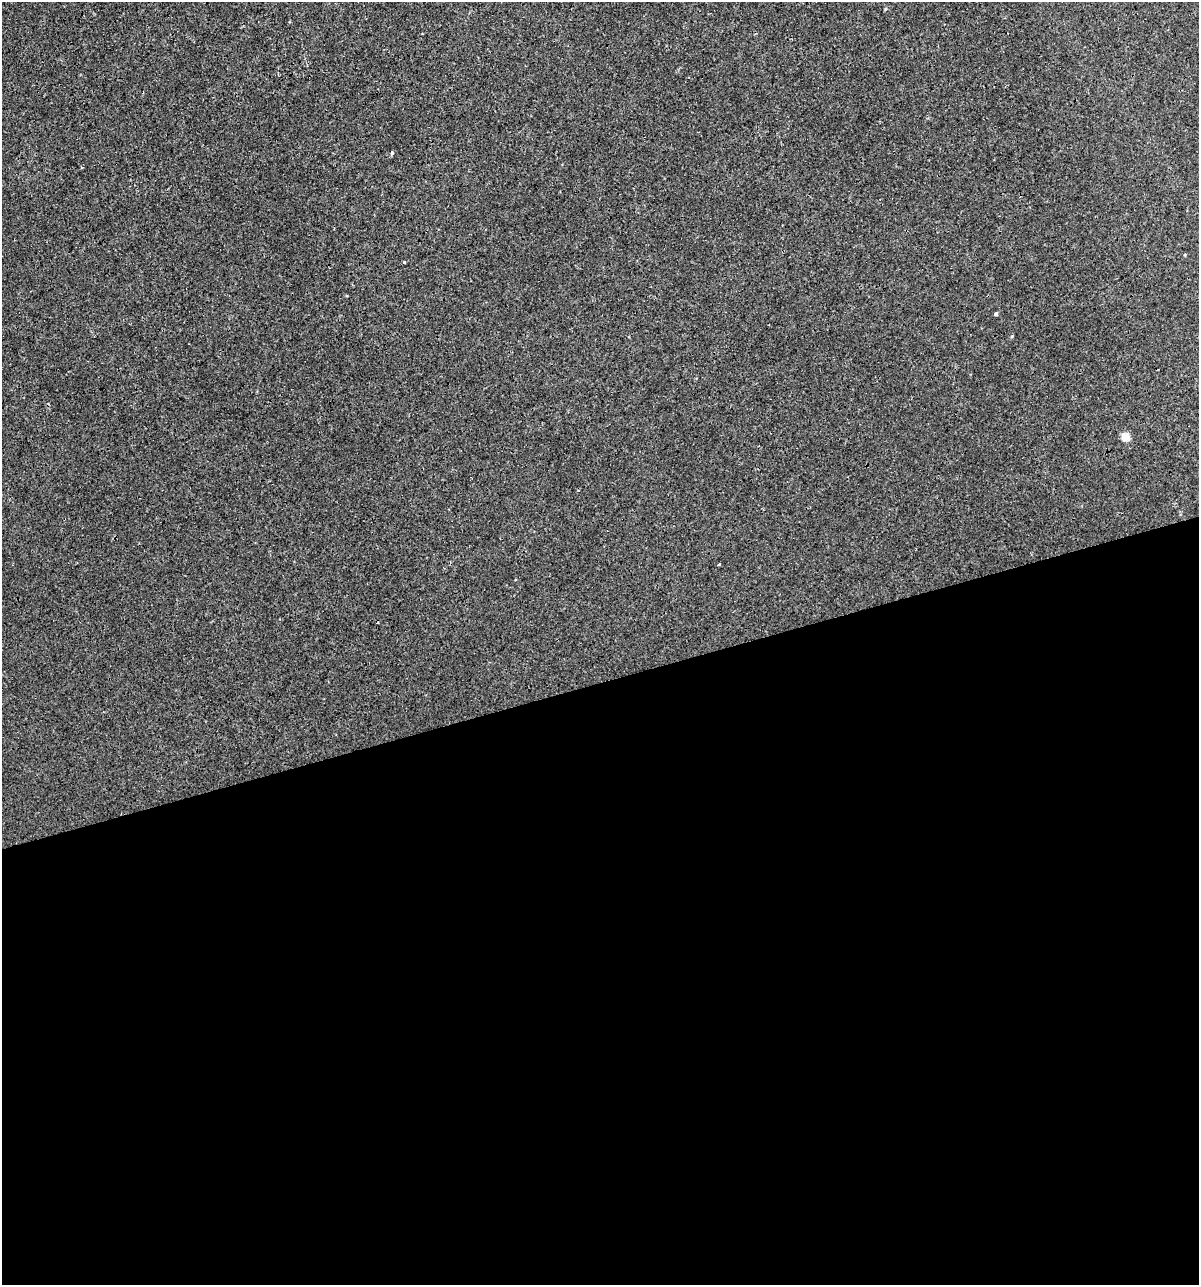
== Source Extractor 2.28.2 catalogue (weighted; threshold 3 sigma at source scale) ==
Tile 15 of 4 x 4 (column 3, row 4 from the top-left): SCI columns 2441-3637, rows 1-1283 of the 4930 x 5132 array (HDU 1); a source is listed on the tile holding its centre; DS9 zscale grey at full resolution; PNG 1201 x 1287 px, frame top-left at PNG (2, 2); no overlay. Shown black and unused: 47% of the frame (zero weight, under 3 of 4 exposures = <1% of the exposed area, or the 3 px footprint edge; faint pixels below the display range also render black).
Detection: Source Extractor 2.28.2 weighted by HDU 2 'WHT'; one run over the whole footprint, this tile lists its part. Background 2.15e-04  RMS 0.0017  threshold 0.00763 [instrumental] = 3 sigma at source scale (4.5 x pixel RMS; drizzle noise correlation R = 1.50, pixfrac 1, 0.0396/0.0396 arcsec/px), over >= 5 px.
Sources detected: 7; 1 cosmic-ray / hot-pixel residue — not listed; the other 6 listed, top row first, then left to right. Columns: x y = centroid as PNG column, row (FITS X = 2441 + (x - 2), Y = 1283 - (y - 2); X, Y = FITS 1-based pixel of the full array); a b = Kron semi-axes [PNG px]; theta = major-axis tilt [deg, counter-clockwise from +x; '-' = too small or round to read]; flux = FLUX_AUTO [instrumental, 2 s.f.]
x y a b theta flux
392 153 3 3 - 0.57
81 167 3 3 - 0.43
404 262 3 3 - 0.42
996 314 4 3 - 0.36
1125 437 5 5 - 5.1
719 564 3 3 - 0.23